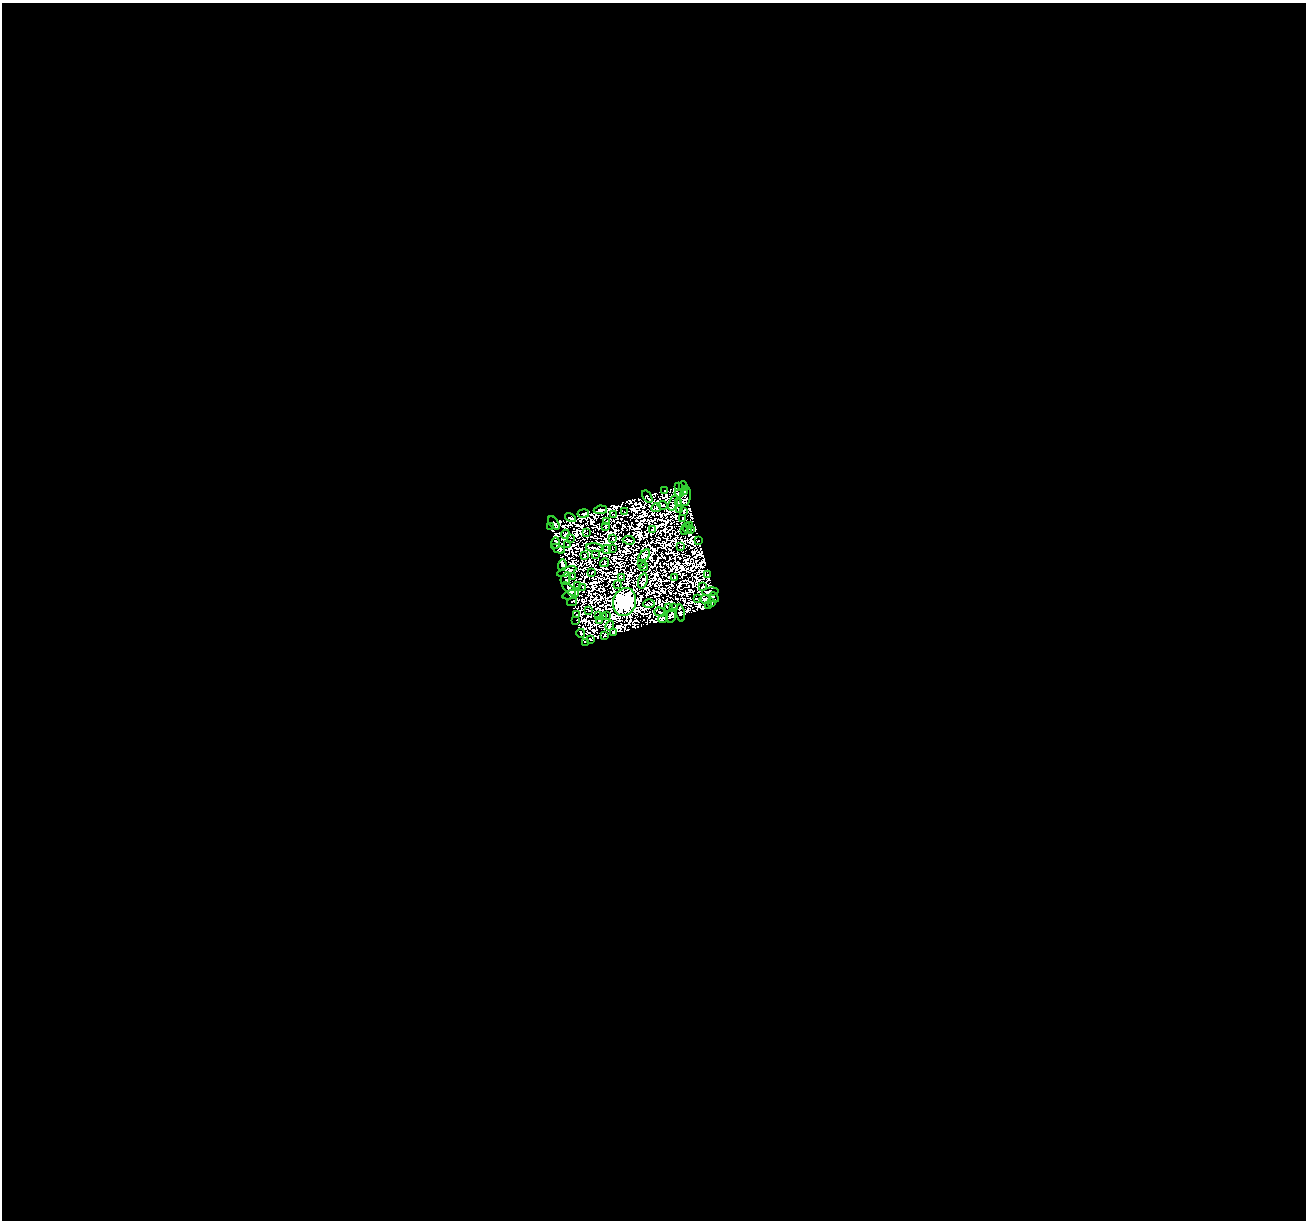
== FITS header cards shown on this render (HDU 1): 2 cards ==
NAXIS1  =                 1304
NAXIS2  =                 1218

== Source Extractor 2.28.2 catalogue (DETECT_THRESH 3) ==
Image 1304 x 1218 px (HDU 1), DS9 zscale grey, 1 PNG px = 1 image px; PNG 1308 x 1222 px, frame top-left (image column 1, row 1218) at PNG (2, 3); each listed source drawn as its Kron ellipse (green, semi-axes under 4 px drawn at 4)
Background 0.00875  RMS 6.0e-06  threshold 1.79e-05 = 3 sigma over >= 5 px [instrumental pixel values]
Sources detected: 235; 145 with non-positive FLUX_AUTO (blend fragments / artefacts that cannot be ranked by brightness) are neither listed nor drawn; the other 90 listed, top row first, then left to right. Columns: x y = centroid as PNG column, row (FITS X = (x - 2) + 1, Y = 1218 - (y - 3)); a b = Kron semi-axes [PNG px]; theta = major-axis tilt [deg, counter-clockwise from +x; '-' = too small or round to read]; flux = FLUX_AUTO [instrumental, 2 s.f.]
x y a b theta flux
679 486 4 2 - 0.18
683 486 5 3 - 1.1
665 490 3 3 - 1.4
685 491 4 3 - 0.94
679 493 5 3 - 0.16
685 496 10 5 84 1.4
647 497 7 4 -58 0.69
673 503 8 4 72 0.62
678 503 3 3 - 0.48
663 505 5 3 - 0.17
656 507 5 3 - 1.1
679 509 3 2 - 0.52
600 510 7 3 8 0.34
624 512 2 2 - 0.5
684 512 3 3 - 1
583 513 6 3 10 1.9
614 515 2 2 - 0.4
570 518 5 2 - 0.81
683 518 2 2 - 0.54
606 522 3 2 - 0.39
554 523 8 2 -55 1.6
690 525 2 2 - 0.33
550 526 3 2 - 0.45
606 527 3 2 - 0.61
687 528 5 2 - 0.38
652 529 4 2 - 0.98
684 530 2 2 - 0.23
691 530 3 2 - 0.29
587 533 2 2 - 0.47
565 534 5 3 - 0.4
571 538 3 2 - 0.12
613 539 3 2 - 0.52
629 540 6 2 -5 0.023
699 541 3 2 - 0.3
556 543 5 4 - 0.84
567 545 3 2 - 0.63
680 547 3 2 - 0.22
594 548 8 3 -3 0.45
558 549 7 3 -25 0.047
607 549 4 3 - 0.051
612 549 3 2 - 0.23
585 555 3 2 - 0.12
596 555 3 2 - 0.16
644 555 7 4 49 0.66
604 563 4 3 - 0.1
641 563 2 2 - 0.33
562 565 6 4 86 3.3
643 567 4 2 - 0.45
567 571 10 4 20 1.1
592 572 2 2 - 0.16
708 575 3 2 - 0.14
572 576 4 3 - 0.12
621 577 4 3 - 0.79
675 578 3 3 - 1.5
566 579 6 4 65 0.93
643 581 8 4 74 0.21
618 584 2 2 - 0.18
578 585 4 2 - 0.36
583 587 3 2 - 0.2
703 587 2 2 - 0.38
569 589 9 3 -44 3.8
710 592 8 3 6 1
571 594 8 4 18 3.7
714 597 5 3 - 0.76
697 599 3 2 - 0.63
705 599 6 3 -11 2
572 602 5 2 - 0.49
624 602 14 11 74 1300
712 603 3 2 - 0.64
649 604 6 3 1 0.23
708 605 3 2 - 0.45
669 607 3 3 - 0.48
674 608 2 2 - 0.26
588 610 3 2 - 0.15
660 612 5 3 - 0.16
680 613 9 3 -81 1.5
577 615 3 2 - 0.79
607 615 3 2 - 0.45
599 616 2 2 - 0.43
603 616 3 2 - 0.58
671 616 7 5 74 0.28
663 618 5 4 - 1.6
576 620 2 2 - 0.39
600 621 3 2 - 0.61
610 626 5 3 - 1
581 633 4 3 - 0.44
613 633 4 2 - 1.4
605 636 3 3 - 1.1
591 640 4 2 - 0.7
585 642 2 2 - 0.37
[145 non-positive-flux detections neither listed nor drawn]